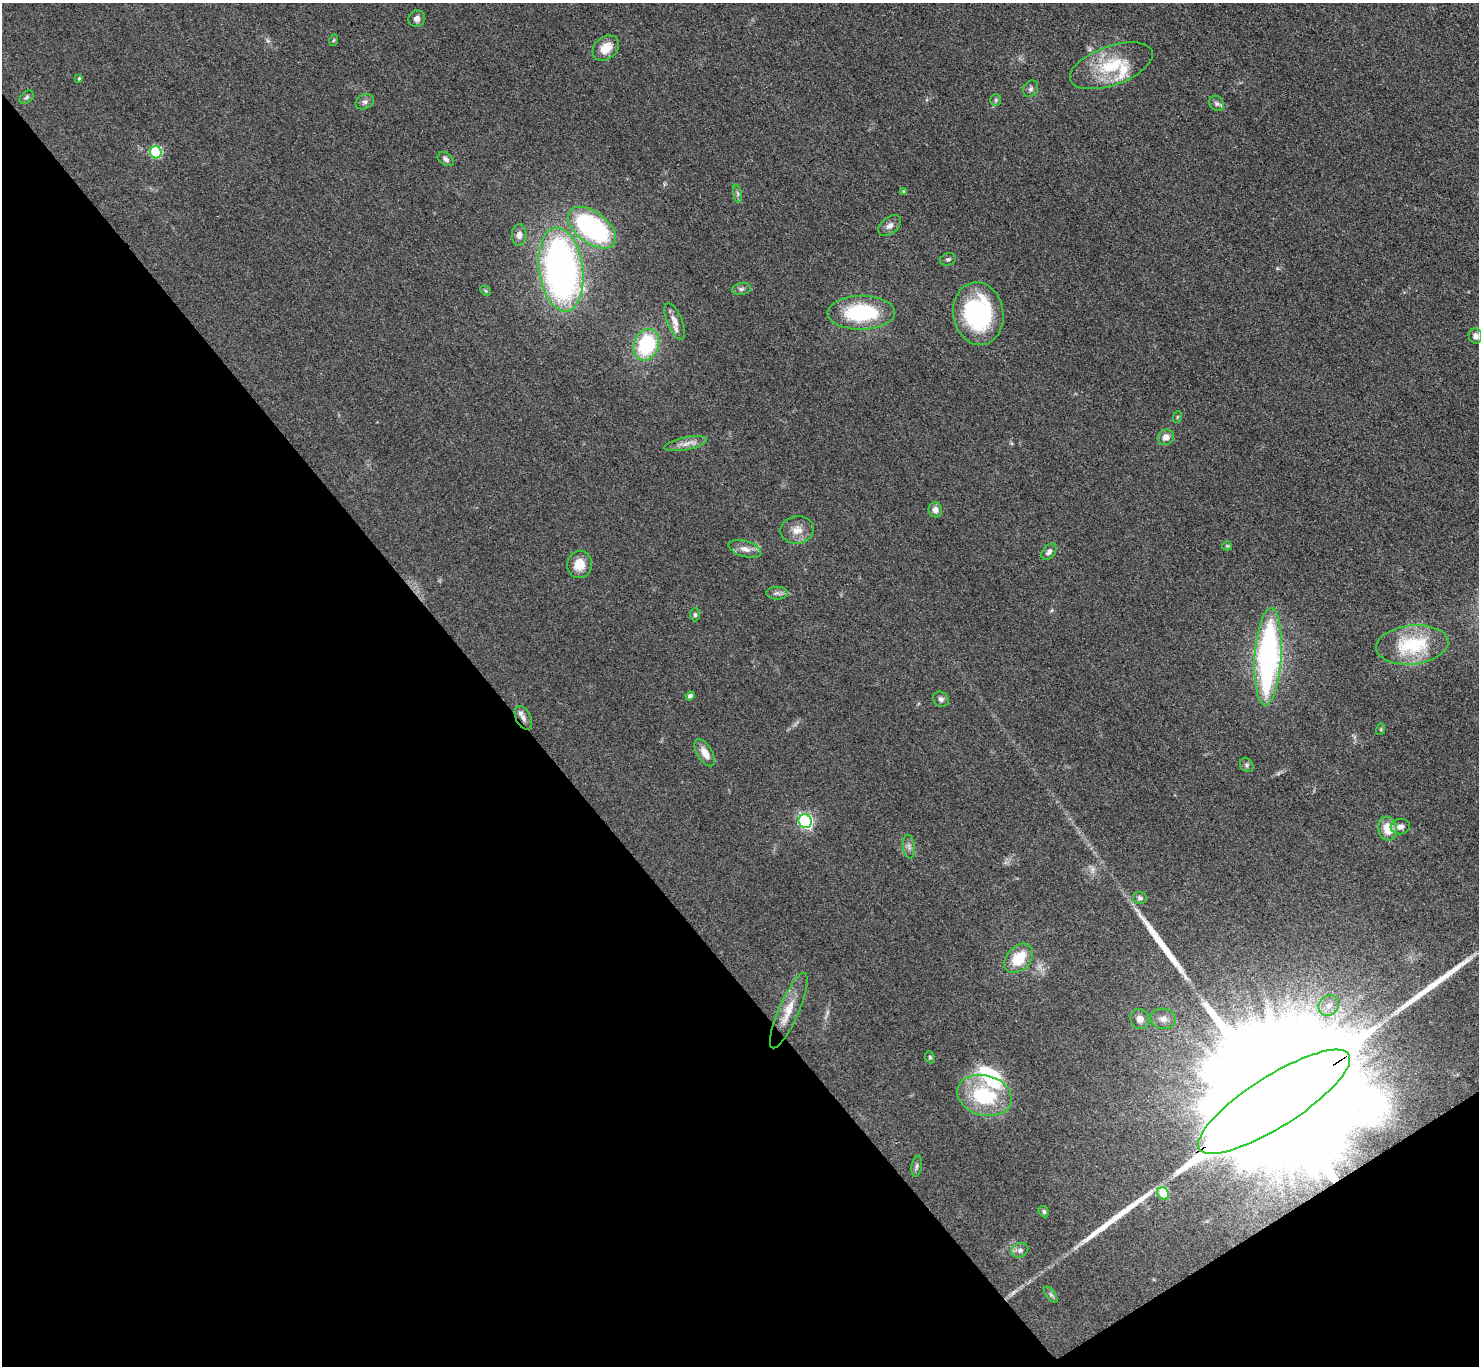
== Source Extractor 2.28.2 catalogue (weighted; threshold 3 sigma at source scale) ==
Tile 14 of 4 x 4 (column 2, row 4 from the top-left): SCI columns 1487-2963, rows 305-1668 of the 5927 x 5922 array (HDU 1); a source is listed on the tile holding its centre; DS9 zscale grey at full resolution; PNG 1481 x 1368 px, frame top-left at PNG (2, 3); each listed source drawn as its Kron ellipse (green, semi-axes under 4 px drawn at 4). Shown black and unused: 36% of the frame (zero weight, under 3 of 4 exposures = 1% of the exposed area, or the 3 px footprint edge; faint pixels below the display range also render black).
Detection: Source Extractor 2.28.2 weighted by HDU 2 'WHT'; one run over the whole footprint, this tile lists its part. Background 0.0488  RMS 0.0062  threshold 0.0278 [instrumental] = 3 sigma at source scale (4.5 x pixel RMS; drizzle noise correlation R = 1.50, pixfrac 1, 0.05/0.05 arcsec/px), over >= 5 px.
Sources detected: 74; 2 too faint to see at this stretch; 2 inside a brighter object's white glare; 3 long thin detections or spike segments (spike, bleed or trail) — neither listed nor drawn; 4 inside a brighter listed object's ellipse — not listed separately; the other 63 listed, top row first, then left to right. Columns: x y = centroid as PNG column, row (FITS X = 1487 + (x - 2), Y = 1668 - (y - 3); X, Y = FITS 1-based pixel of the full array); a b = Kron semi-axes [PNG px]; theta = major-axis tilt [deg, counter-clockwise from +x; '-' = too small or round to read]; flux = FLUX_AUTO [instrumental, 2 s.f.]
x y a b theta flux
417 19 8 8 - 2.8
334 40 6 3 70 0.71
606 48 14 11 39 9.1
1111 66 43 19 19 32
79 78 4 3 - 0.6
1031 89 9 7 60 1.8
26 97 8 5 41 1.3
996 100 6 5 - 1.1
365 102 9 7 25 2.2
1217 103 8 6 -51 2.1
156 152 6 6 - 50
446 159 9 6 -35 1.9
904 192 4 4 - 1.1
737 194 9 4 -81 1.5
890 226 13 8 40 3.3
592 228 28 15 -37 99
519 235 11 7 88 3.5
948 259 8 6 16 1.4
561 269 42 22 -82 290
741 289 9 6 9 1.8
486 291 6 4 -45 0.82
861 313 34 17 0 49
978 314 31 25 -81 79
675 321 19 7 -67 4.5
1475 336 7 6 - 2.8
646 345 16 12 68 45
1177 417 6 3 71 0.64
1166 437 8 7 - 4.5
685 444 21 6 11 4.8
935 510 7 7 - 3.4
797 530 17 13 10 7.1
1227 546 5 4 - 0.7
745 549 17 8 -16 4.8
1049 552 9 6 50 2.2
580 564 14 12 79 10
777 593 11 6 0 2.2
695 615 6 5 - 1.2
1412 645 36 19 6 42
1268 657 49 13 87 170
690 696 4 4 - 1.6
941 699 8 7 - 2.1
523 718 13 7 -63 2.9
1381 729 6 4 73 0.65
705 753 15 7 -58 7
1247 765 7 6 - 1.4
805 821 7 6 - 130
1400 827 10 7 7 3.2
1387 829 12 9 -76 11
909 847 12 6 -83 2.4
1140 898 7 6 - 1.4
1019 958 17 11 47 17
1329 1006 11 9 50 4.8
789 1010 41 10 67 12
1140 1019 10 9 - 4.2
1163 1019 13 10 -8 4.6
930 1057 6 4 -67 0.87
984 1095 28 20 -15 43
1274 1102 88 25 32 120000
917 1166 11 5 82 1.6
1163 1193 6 5 - 28
1044 1212 6 4 -59 1.1
1020 1250 9 7 26 2
1051 1295 9 4 -54 1.4
Overlapping masked pixels (flux is a lower limit): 2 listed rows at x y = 523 718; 1274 1102